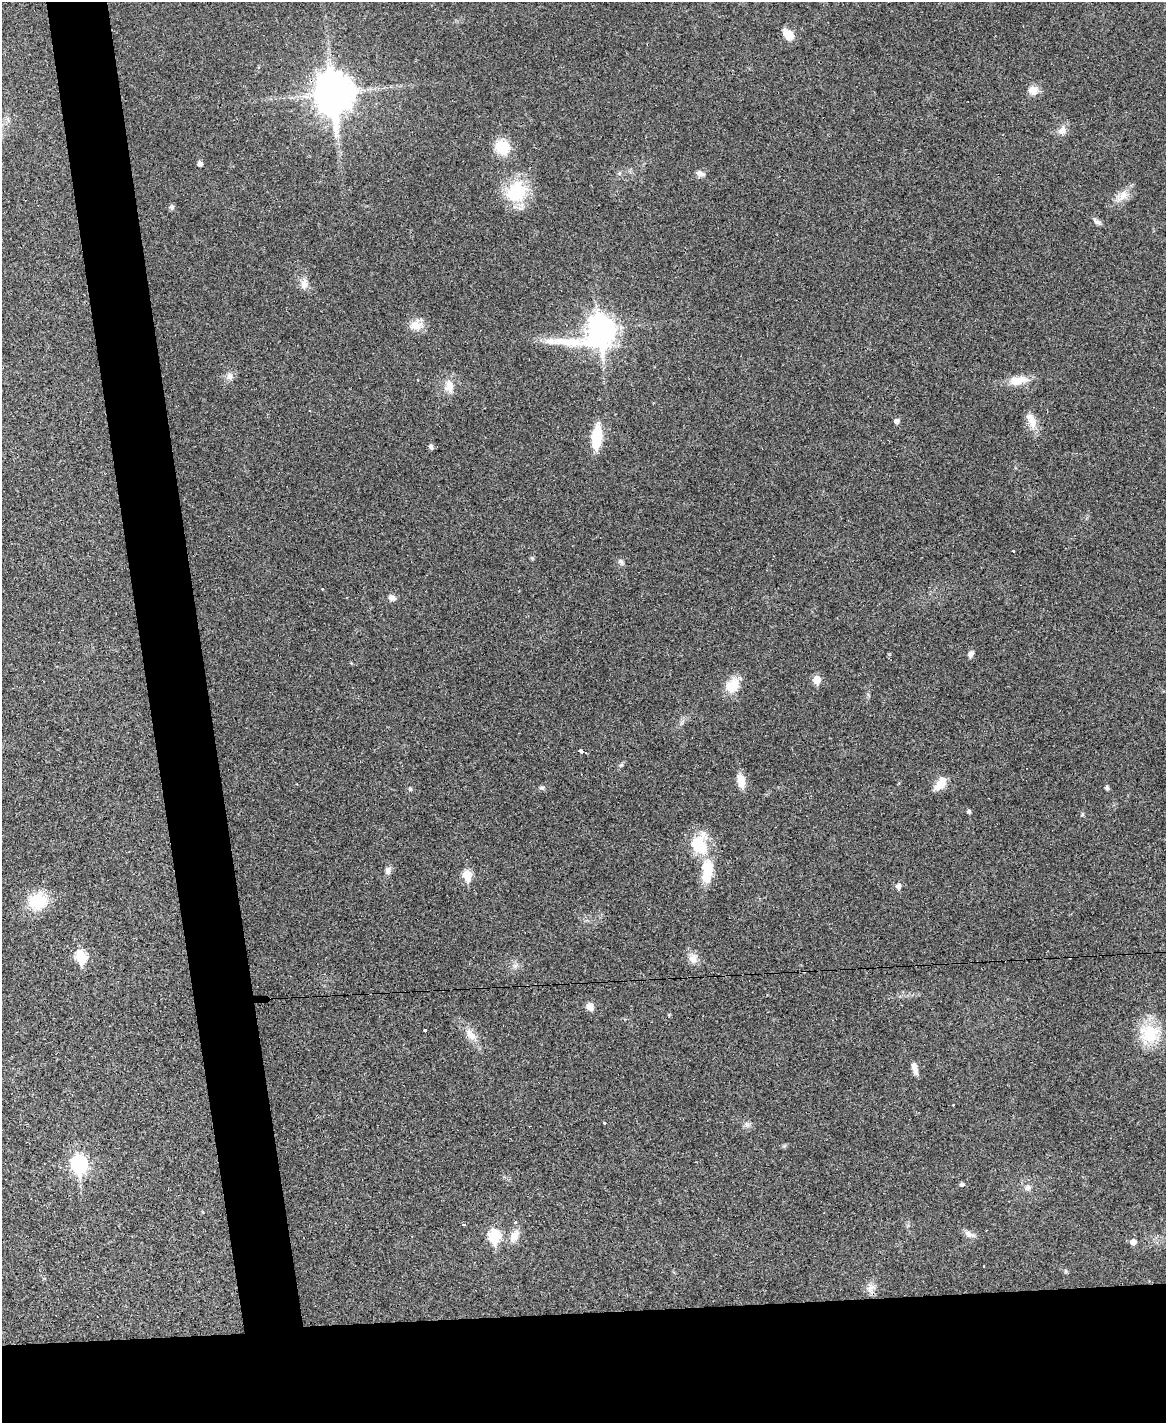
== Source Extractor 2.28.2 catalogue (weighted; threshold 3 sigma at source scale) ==
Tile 11 of 4 x 3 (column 3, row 3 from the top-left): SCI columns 2329-3492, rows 242-1662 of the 4656 x 4633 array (HDU 1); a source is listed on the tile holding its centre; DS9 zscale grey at full resolution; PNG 1168 x 1425 px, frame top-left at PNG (2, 2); no overlay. Shown black and unused: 13% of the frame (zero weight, under 3 of 4 exposures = <1% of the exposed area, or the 3 px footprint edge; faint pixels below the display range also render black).
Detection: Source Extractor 2.28.2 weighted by HDU 2 'WHT'; one run over the whole footprint, this tile lists its part. Background 0.0392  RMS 0.0044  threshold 0.0196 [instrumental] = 3 sigma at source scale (4.5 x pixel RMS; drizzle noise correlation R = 1.50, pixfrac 1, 0.05/0.05 arcsec/px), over >= 5 px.
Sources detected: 67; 3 cosmic-ray / hot-pixel residue — not listed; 1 inside a brighter listed object's ellipse — not listed separately; the other 63 listed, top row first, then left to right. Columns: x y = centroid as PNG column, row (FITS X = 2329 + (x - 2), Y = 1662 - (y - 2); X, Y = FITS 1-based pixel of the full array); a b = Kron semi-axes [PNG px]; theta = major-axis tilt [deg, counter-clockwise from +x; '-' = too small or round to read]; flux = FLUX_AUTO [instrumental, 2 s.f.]
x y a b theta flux
788 34 15 9 -44 4.7
1033 90 13 11 -58 3.7
334 93 15 12 -83 980
1062 131 12 9 69 3.2
502 147 15 13 -48 13
200 164 5 5 - 1.8
700 174 12 8 -13 1.9
516 192 31 25 58 20
1123 196 20 10 47 5
172 207 6 5 - 1.2
1097 222 10 6 -9 1.4
304 284 15 9 84 3.2
416 325 17 13 1 5.2
600 330 18 12 24 440
229 376 12 8 50 2.3
1018 380 25 11 6 7.1
449 386 17 11 -88 5.3
897 421 5 5 - 1.9
1031 421 24 10 -71 5.1
597 437 21 9 84 17
431 447 7 5 -78 1.1
1013 551 3 3 - 0.85
621 562 9 6 -62 1.2
322 589 3 2 - 0.86
392 598 11 7 -21 1.8
971 654 9 6 60 1.5
817 680 6 5 - 8.6
733 685 19 14 57 8.7
581 751 4 3 - 2.7
621 765 6 4 18 0.64
741 780 14 8 -81 5.8
940 784 19 10 56 4.9
542 788 7 5 -27 0.91
1107 788 4 4 - 1.1
410 789 6 5 - 0.65
969 812 4 4 - 0.96
1082 814 6 4 -73 0.55
699 844 29 21 81 15
388 870 9 7 76 1.9
707 871 32 13 85 13
467 875 6 5 - 18
898 886 6 6 - 2.2
38 901 23 21 20 15
81 956 7 6 - 29
693 958 14 11 59 3.4
590 1007 8 7 - 3.7
425 1030 3 3 - 1.9
1150 1034 30 25 -26 16
471 1035 20 9 -53 5.1
915 1068 14 6 -75 3.1
953 1105 2 2 - 0.41
604 1123 3 3 - 2.3
747 1124 9 6 -1 1.4
79 1164 9 7 -82 100
962 1184 5 5 - 0.98
1027 1188 8 7 - 1.8
463 1225 4 3 - 2
969 1234 14 8 -25 2.2
494 1236 7 6 - 38
514 1236 19 10 62 4.3
1133 1242 5 5 - 3.1
983 1266 3 2 - 0.45
871 1287 14 9 31 3
Overlapping masked pixels (flux is a lower limit): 1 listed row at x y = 334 93